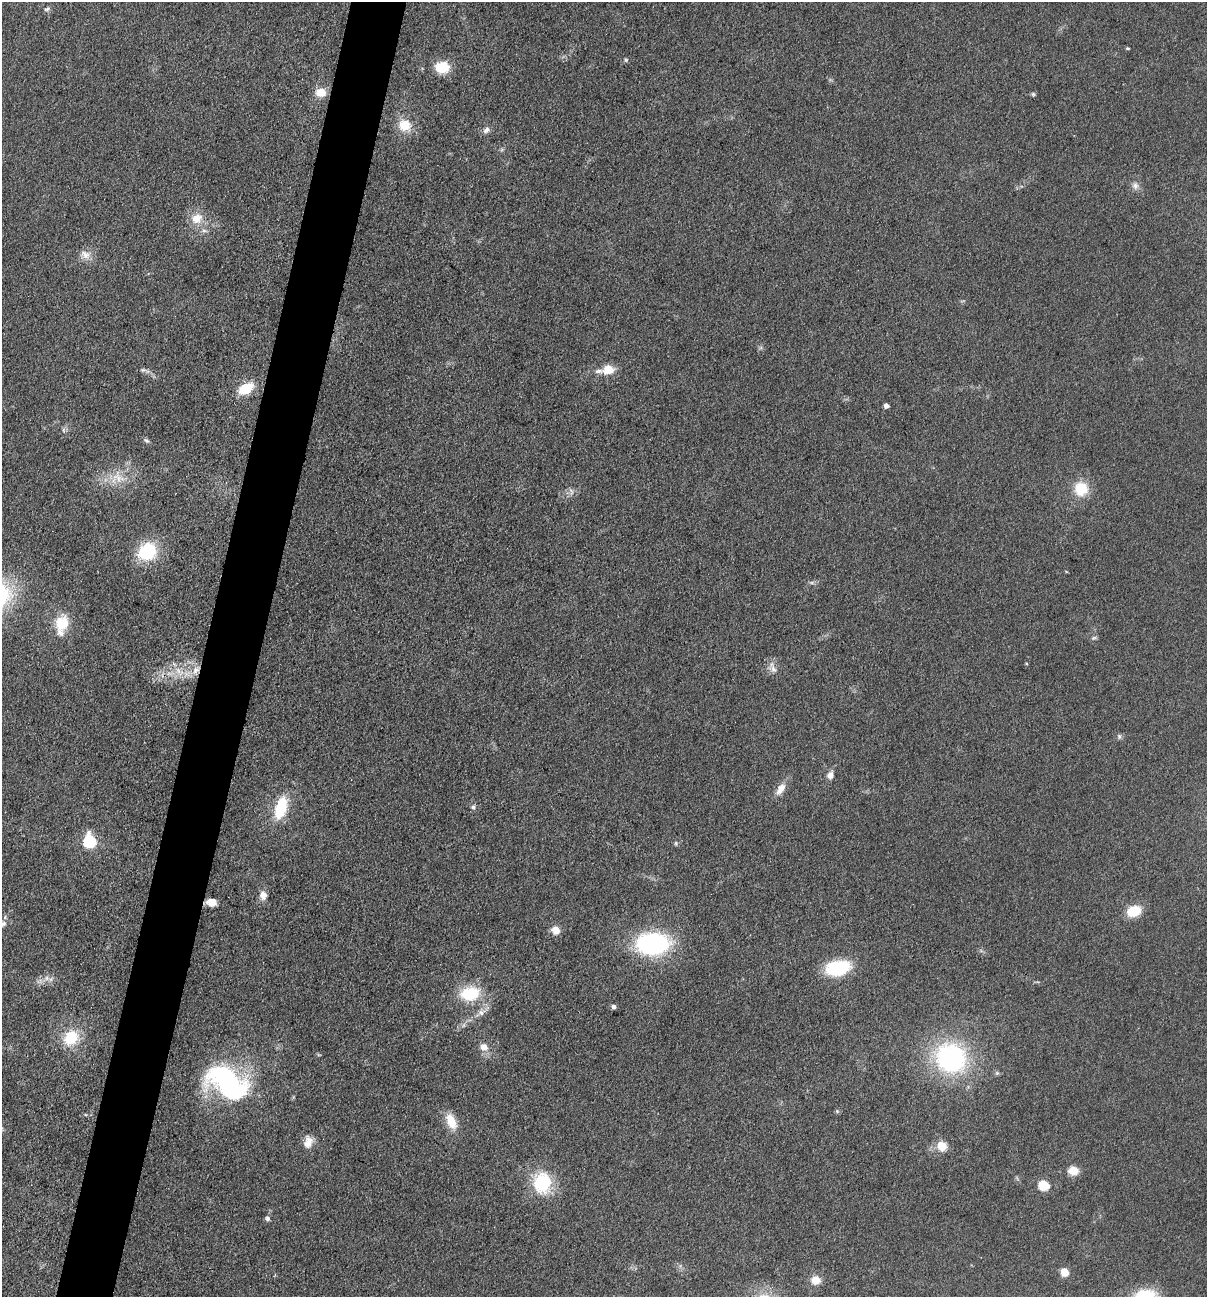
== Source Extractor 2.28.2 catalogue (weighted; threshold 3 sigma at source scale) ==
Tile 7 of 4 x 4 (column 3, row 2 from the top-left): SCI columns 2592-3796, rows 2594-3888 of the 5254 x 5200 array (HDU 1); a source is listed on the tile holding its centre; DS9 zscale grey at full resolution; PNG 1209 x 1299 px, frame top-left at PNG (2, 2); no overlay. Shown black and unused: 5% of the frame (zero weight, under 3 of 5 exposures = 3% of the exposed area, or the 3 px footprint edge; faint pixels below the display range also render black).
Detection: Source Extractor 2.28.2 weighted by HDU 2 'WHT'; one run over the whole footprint, this tile lists its part. Background 0.119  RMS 0.008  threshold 0.0358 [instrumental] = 3 sigma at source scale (4.5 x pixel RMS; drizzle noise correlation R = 1.50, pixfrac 1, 0.05/0.05 arcsec/px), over >= 5 px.
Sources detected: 62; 1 too faint to see at this stretch — not listed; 2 inside a brighter listed object's ellipse — not listed separately; the other 59 listed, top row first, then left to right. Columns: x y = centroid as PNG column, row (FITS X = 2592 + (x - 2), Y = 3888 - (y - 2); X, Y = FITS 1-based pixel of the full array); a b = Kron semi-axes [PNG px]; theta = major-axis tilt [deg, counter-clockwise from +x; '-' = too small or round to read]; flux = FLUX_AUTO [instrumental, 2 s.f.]
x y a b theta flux
47 9 9 5 16 2
1128 48 4 3 - 0.98
626 60 6 5 - 1.3
442 67 13 10 0 24
320 92 10 9 - 13
1033 94 6 5 - 1.3
405 125 16 14 -28 17
487 130 9 7 42 3.6
1135 185 11 9 -68 4.4
196 218 15 13 28 13
204 230 9 5 -21 2.5
85 255 16 11 -26 7.4
143 370 7 4 -17 1.4
608 370 16 11 8 12
246 388 16 10 28 24
886 406 5 4 - 3.2
63 430 7 4 -71 1.4
146 440 8 6 -32 1.8
118 477 22 14 -52 16
1081 489 14 13 - 25
147 551 20 18 35 43
62 623 21 17 73 21
1094 638 8 5 19 1.6
1026 663 4 3 - 0.74
773 669 14 10 -44 5.7
196 670 15 9 53 10
178 671 10 6 -63 5.7
1119 736 7 5 -79 1.6
830 775 9 7 80 5.2
780 789 17 9 57 8.5
473 807 7 6 - 2.2
281 808 23 11 73 37
89 841 7 6 - 120
676 843 7 4 -84 1.3
263 895 11 9 -80 6
212 902 8 6 -6 12
1134 911 13 9 18 25
3 924 9 6 40 2.9
555 930 9 8 - 8.8
653 944 29 18 3 130
837 968 22 13 11 57
47 978 8 6 -48 3.5
470 993 23 16 8 34
614 1007 4 4 - 2.9
481 1013 16 7 27 6.3
71 1038 17 14 45 30
484 1047 11 10 - 6.5
951 1058 30 27 -33 140
227 1083 47 29 -31 150
837 1111 5 5 - 1.2
451 1121 20 11 -66 16
308 1142 17 11 81 8.6
942 1146 10 9 - 13
1073 1171 9 8 - 13
542 1183 25 21 -83 45
1044 1185 6 5 - 51
267 1218 6 6 - 2.5
1064 1272 5 5 - 23
816 1280 9 8 - 11
Overlapping masked pixels (flux is a lower limit): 1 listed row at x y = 196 670
Isophote crosses this tile's border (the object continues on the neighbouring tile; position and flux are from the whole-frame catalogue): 1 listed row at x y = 3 924